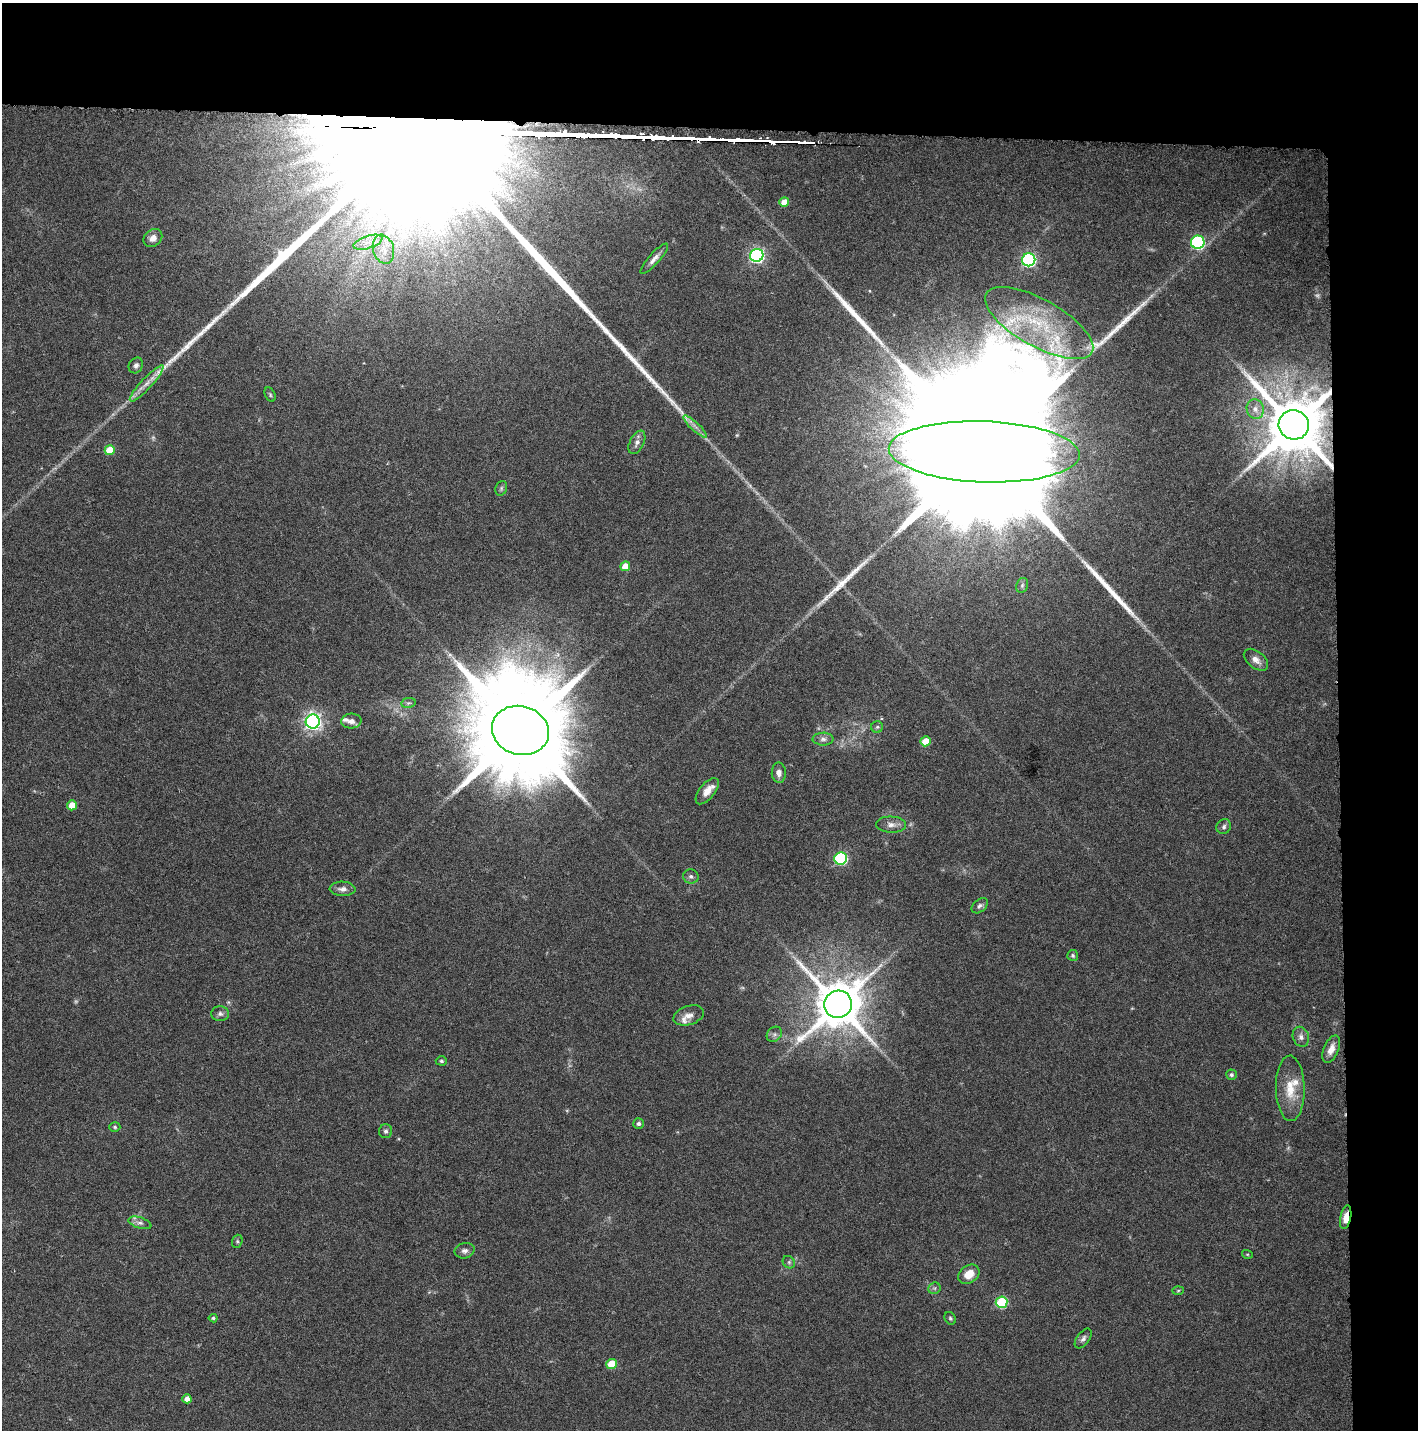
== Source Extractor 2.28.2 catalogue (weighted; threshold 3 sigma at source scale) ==
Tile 3 of 3 x 3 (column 3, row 1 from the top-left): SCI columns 2981-4396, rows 2856-4283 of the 4545 x 4293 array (HDU 1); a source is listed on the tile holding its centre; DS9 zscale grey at full resolution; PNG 1420 x 1432 px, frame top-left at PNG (2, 3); each listed source drawn as its Kron ellipse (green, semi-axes under 4 px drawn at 4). Shown black and unused: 14% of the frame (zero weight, under 3 of 6 exposures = <1% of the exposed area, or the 3 px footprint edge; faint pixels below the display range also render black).
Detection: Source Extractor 2.28.2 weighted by HDU 2 'WHT'; one run over the whole footprint, this tile lists its part. Background 0.0301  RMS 0.0024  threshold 0.00996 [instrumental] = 3 sigma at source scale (4.09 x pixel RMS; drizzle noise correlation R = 1.36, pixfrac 0.8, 0.0396/0.0396 arcsec/px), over >= 5 px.
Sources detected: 78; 3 too faint to see at this stretch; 5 long thin detections or spike segments (spike, bleed or trail) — neither listed nor drawn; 4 inside a brighter listed object's ellipse — not listed separately; the other 66 listed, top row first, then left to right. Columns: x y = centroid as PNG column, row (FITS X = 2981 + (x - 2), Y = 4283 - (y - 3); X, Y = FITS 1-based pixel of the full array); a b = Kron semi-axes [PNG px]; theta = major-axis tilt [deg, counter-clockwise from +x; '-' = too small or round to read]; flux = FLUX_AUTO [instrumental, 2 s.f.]
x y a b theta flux
784 202 5 4 - 3.2
153 238 10 8 41 1.6
368 242 15 6 17 2.1
1198 242 7 6 - 33
383 249 15 10 -73 2.9
757 255 7 6 - 55
654 259 20 5 48 1.4
1029 260 7 6 - 47
1039 323 60 23 -29 20
136 365 8 7 - 0.74
147 383 24 5 47 2.4
270 395 8 5 -64 0.39
1255 409 10 8 -73 1.7
1294 425 15 14 - 2100
695 426 15 3 -42 1.1
637 442 13 7 63 1.2
110 450 5 5 - 5.5
984 452 95 30 -2 39000
501 488 7 5 71 0.45
625 566 5 5 - 3.6
1022 585 8 5 69 0.53
1256 660 14 8 -39 1.7
408 703 7 5 10 0.49
351 721 10 7 3 1.1
313 722 7 7 - 93
877 727 6 6 - 0.42
520 730 29 24 -15 7000
823 739 10 6 0 0.92
925 741 5 5 - 4.7
779 773 10 7 -88 1.2
707 791 16 7 51 2.3
72 805 5 5 - 3.3
891 825 15 8 -2 1.4
1224 827 8 7 - 0.7
841 858 6 6 - 30
691 876 8 7 - 0.68
343 889 13 7 -2 1.3
980 906 9 6 40 0.67
1073 955 5 5 - 0.53
838 1004 14 13 - 1200
220 1014 9 7 -2 0.85
689 1015 16 9 18 1.9
774 1034 8 6 44 0.73
1301 1037 10 8 -71 1.1
1331 1049 14 7 67 2
441 1061 5 4 - 0.36
1231 1075 5 5 - 0.53
1290 1088 33 14 -89 5.6
638 1123 5 5 - 0.61
115 1127 5 4 - 0.35
386 1131 7 6 - 0.56
1346 1217 12 5 78 2.4
140 1223 12 5 -17 0.92
237 1241 7 5 71 0.4
465 1251 10 7 15 0.97
1247 1254 5 3 - 0.23
789 1262 7 5 -46 0.49
969 1274 11 8 36 3.1
934 1288 6 5 - 0.48
1178 1291 5 3 - 0.25
1001 1302 6 5 - 18
213 1318 4 3 - 0.38
950 1318 6 5 - 0.41
1083 1339 11 6 53 0.79
611 1364 5 5 - 5.7
187 1399 4 4 - 1.8
Overlapping masked pixels (flux is a lower limit): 2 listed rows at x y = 1294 425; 1346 1217